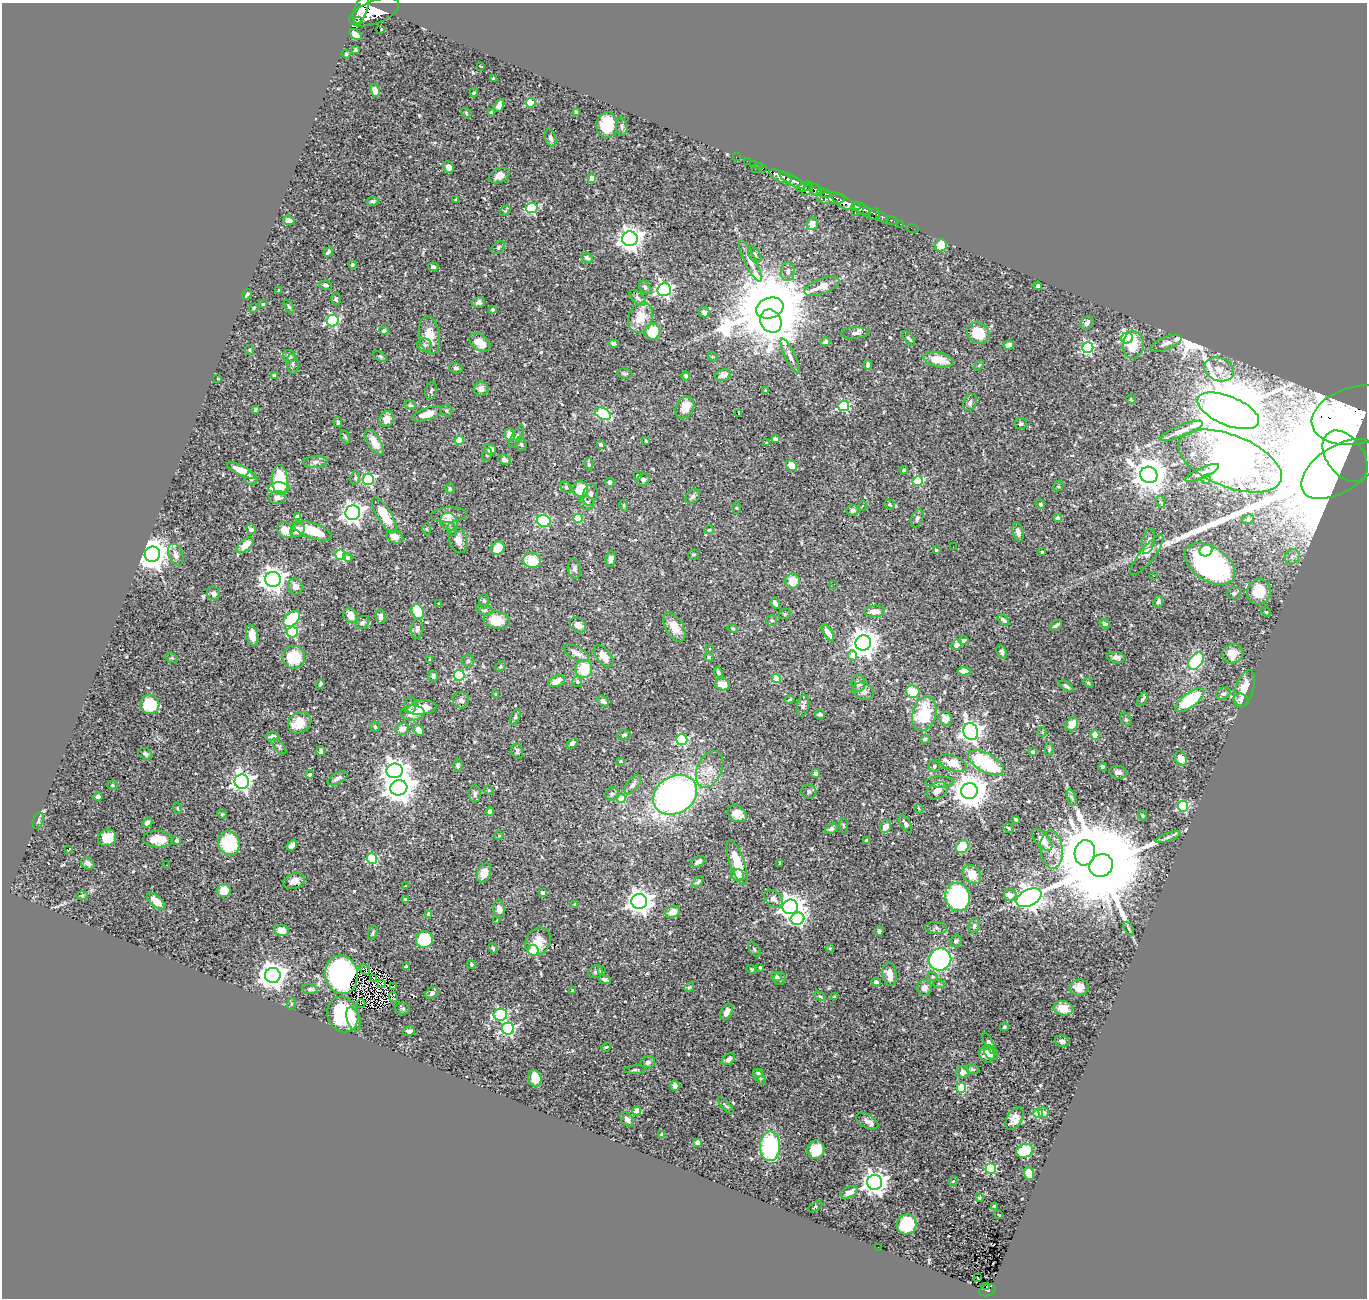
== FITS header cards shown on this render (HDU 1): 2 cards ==
NAXIS1  =                 1365
NAXIS2  =                 1296

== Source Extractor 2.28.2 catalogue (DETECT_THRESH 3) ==
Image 1365 x 1296 px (HDU 1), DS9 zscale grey, 1 PNG px = 1 image px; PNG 1369 x 1300 px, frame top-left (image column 1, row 1296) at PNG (2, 3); each listed source drawn as its Kron ellipse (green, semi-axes under 4 px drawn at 4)
Background 0.532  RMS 0.018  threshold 0.0545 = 3 sigma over >= 5 px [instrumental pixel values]
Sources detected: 572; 3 with non-positive FLUX_AUTO (blend fragments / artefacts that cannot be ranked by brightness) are neither listed nor drawn; of the other 569, the 500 brightest by FLUX_AUTO listed and drawn (69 fainter detections omitted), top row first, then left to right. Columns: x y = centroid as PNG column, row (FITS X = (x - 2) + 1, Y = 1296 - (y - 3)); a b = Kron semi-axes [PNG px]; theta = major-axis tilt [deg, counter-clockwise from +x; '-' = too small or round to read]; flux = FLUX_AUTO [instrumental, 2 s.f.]
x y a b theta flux
361 10 15 6 71 7700
374 12 26 11 21 6300
359 20 3 3 - 820
380 29 3 2 - 3.2
355 34 7 4 -37 13
355 49 3 3 - 2.2
346 54 4 4 - 1.6
480 66 3 2 - 1.6
494 79 3 3 - 2
375 90 6 4 -61 9.6
474 93 4 3 - 1.6
531 103 5 4 - 59
499 105 6 4 61 6.5
491 112 4 4 - 2.5
576 112 4 3 - 2.3
466 113 6 4 -50 1.5
607 125 13 10 85 38
622 127 9 5 -87 3.4
551 138 8 5 -72 4.8
736 157 2 2 - 13
747 161 2 2 - 8.6
753 164 2 2 - 12
759 166 2 2 - 14
448 167 6 5 - 8
763 168 4 2 - 20
755 169 2 2 - 38
499 176 10 7 25 11
780 176 12 5 -25 1600
592 178 4 4 - 24
792 181 15 5 -30 1600
804 187 8 4 21 330
808 190 7 3 52 450
815 190 6 5 - 540
824 193 7 3 -25 380
831 198 14 6 -2 1200
456 199 3 3 - 1.3
373 201 6 4 8 3.4
844 202 12 5 -29 2800
856 206 4 3 - 420
532 208 6 5 - 130
862 209 10 5 -34 970
867 210 3 3 - 310
505 211 6 4 41 1.7
855 213 3 2 - 25
874 214 6 5 - 280
882 217 7 3 -41 160
289 220 5 4 - 8.5
891 220 6 3 -21 56
812 224 6 5 - 11
900 224 2 2 - 9.3
912 228 6 2 -19 13
630 239 7 7 - 960
941 246 6 5 - 25
498 248 8 5 38 2.5
328 252 5 3 - 3.7
755 255 9 5 -58 2.9
587 258 6 4 -32 4.5
750 261 22 6 -64 9.4
352 265 4 3 - 1.4
433 267 5 4 - 3
788 272 9 7 -88 5.1
326 285 6 4 -12 2.5
822 286 18 7 21 18
1038 286 4 3 - 2.9
645 287 7 5 -53 3.2
664 290 6 6 - 310
279 291 3 3 - 1.5
247 294 6 3 55 2.7
638 298 10 5 -44 4.4
336 299 6 5 - 2.7
479 302 6 5 - 4.1
263 304 3 3 - 1.9
289 307 7 4 -62 1.9
254 308 5 4 - 1.3
770 308 14 10 20 20000
493 309 4 4 - 1.8
704 312 5 5 - 4.3
640 317 15 11 66 26
333 320 6 6 - 180
771 321 12 10 -60 1100
1087 323 7 5 51 4.3
384 330 5 4 - 2.7
653 332 8 7 - 43
855 333 14 5 4 4.9
978 333 11 10 - 45
429 335 19 10 -81 20
909 338 8 3 -50 2.3
1127 338 6 5 - 160
480 342 12 7 -34 18
825 342 5 3 - 2.7
1166 343 17 6 21 6.5
614 344 5 4 - 5.2
425 345 7 6 - 3.3
1009 345 5 4 - 4.3
1133 345 13 10 87 31
1088 348 5 5 - 180
249 350 5 4 - 1.5
289 356 7 6 - 4.8
380 356 7 4 -31 1.9
790 356 19 5 -64 7.5
713 357 5 3 - 1.4
938 360 15 7 -13 21
293 364 10 6 -84 3.7
868 365 5 4 - 3.7
979 365 5 4 - 1.7
456 368 7 5 -18 2.9
1219 369 15 11 -19 16
625 373 7 5 -10 2.8
274 375 3 3 - 1.4
723 375 8 5 19 8.8
686 376 4 4 - 3.1
218 378 3 2 - 1.4
481 389 7 7 - 7.3
431 391 9 5 79 2.9
765 391 3 3 - 1.8
1131 399 4 3 - 1.3
970 402 9 6 64 4.2
410 405 6 4 -14 1.8
844 406 5 5 - 120
685 407 11 8 60 18
256 409 4 3 - 1.4
446 410 6 6 - 2.4
1228 411 33 14 -23 22000
427 414 15 6 19 13
603 414 8 5 -28 100
739 414 3 3 - 2
1358 415 47 28 13 2000
387 419 8 7 - 7.9
338 422 5 4 - 2.1
1021 424 6 5 - 2.3
1181 431 23 6 22 11
510 435 6 5 - 12
345 437 7 4 -63 2.1
517 437 13 5 62 3.7
775 439 4 3 - 3.7
459 440 4 4 - 35
646 441 4 3 - 1.4
374 442 14 6 -59 13
767 443 4 3 - 1.5
521 444 7 5 -70 2.4
601 445 4 3 - 3.3
490 449 6 5 - 7.5
487 455 7 5 77 2.2
1345 456 29 18 -54 4800
504 460 6 5 - 4.3
1230 461 55 26 -22 7400
315 462 12 6 5 4.5
589 464 6 4 -81 2.2
791 465 6 5 - 18
1340 469 43 23 32 4500
904 470 4 3 - 1.6
242 471 16 4 -25 23
1202 473 18 5 24 8.3
1149 475 9 8 - 2200
638 476 4 4 - 2.5
355 478 7 4 85 2.1
251 479 6 6 - 2.7
368 479 5 5 - 150
1206 479 5 4 - 4.1
280 480 15 8 -86 67
643 480 6 6 - 3.6
918 481 5 4 - 73
610 482 4 4 - 3
1058 486 5 4 - 1.5
566 487 7 4 -46 2
279 488 11 5 0 29
450 489 5 4 - 1.7
581 489 7 7 - 33
590 495 11 7 76 6.5
693 496 8 6 45 3.2
277 497 8 6 4 6.1
1161 502 6 4 -69 1.7
587 503 7 6 - 5.9
890 504 5 5 - 2.1
1040 504 5 4 - 1.6
624 506 6 3 -73 1.3
862 506 5 4 - 1.5
736 508 6 4 -90 1.3
853 510 6 5 - 3.1
353 513 7 7 - 780
384 515 20 7 -58 33
449 515 18 7 4 9.8
297 516 4 3 - 4
578 518 4 4 - 50
917 518 9 5 69 3.2
1058 518 4 4 - 9.6
1248 519 6 4 11 4.6
544 521 7 6 - 120
449 522 9 8 - 13
251 529 5 4 - 4.5
426 529 6 4 -88 1.5
452 529 6 4 -84 2.2
285 530 9 7 -46 18
298 530 7 6 - 13
709 530 5 4 - 1.5
313 531 20 7 -20 41
1018 532 10 5 -75 5.7
395 537 8 6 -24 11
458 540 13 9 -74 9.9
1149 541 13 6 76 7.7
245 545 10 5 40 17
953 547 2 2 - 2.3
498 548 7 6 - 23
936 550 3 3 - 2.9
1206 551 6 5 - 27
1042 552 3 3 - 1.5
152 554 8 7 - 2300
693 554 5 5 - 2
176 555 11 7 -69 7.9
341 555 5 5 - 74
1147 555 25 7 51 8.3
348 557 5 4 - 4
1292 557 8 7 - 4.8
611 559 8 5 85 4.5
532 560 9 7 -14 32
1210 564 28 17 -33 290
574 569 10 6 -80 4.7
1154 576 2 2 - 1.7
273 579 8 7 - 1000
793 581 7 7 - 21
834 584 2 2 - 2.4
295 586 8 7 - 9.5
1259 592 13 12 - 33
1234 593 7 6 - 3.3
214 594 7 6 - 4.6
484 601 7 4 90 2.4
1158 602 6 4 64 3.4
775 603 6 4 -58 4.8
438 604 3 3 - 4.5
484 610 8 5 -21 6
875 611 10 5 3 11
418 612 8 5 -65 41
1266 612 5 4 - 1.3
785 614 6 5 - 1.9
350 615 8 6 -62 14
380 617 7 5 -80 5
292 619 9 6 42 86
497 620 13 8 -9 26
772 620 5 5 - 2.2
1003 620 7 4 -40 2.9
362 622 7 5 46 3
1105 624 5 4 - 2.7
578 625 9 6 -37 8.5
1056 625 7 3 35 3
674 627 16 8 -61 18
733 628 5 4 - 1.5
417 629 10 6 86 4.3
292 632 5 5 - 110
828 633 9 4 -57 9.4
252 635 11 6 -77 16
964 640 5 4 - 4.4
863 643 8 7 - 1500
956 645 5 5 - 6.3
709 649 3 3 - 1.5
1002 652 7 5 -68 4.3
576 653 14 6 -27 9.9
1233 654 10 9 - 17
852 655 5 4 - 12
604 656 13 7 -50 16
294 657 11 11 - 52
709 657 4 4 - 2.4
1116 657 9 5 -7 5.4
172 658 6 4 -11 2
430 660 4 3 - 1.6
468 661 6 6 - 2.2
1196 661 10 6 52 100
500 666 6 3 43 1.4
584 669 9 8 - 37
964 671 6 4 -4 18
718 672 5 4 - 2.4
459 675 5 5 - 120
433 676 5 4 - 3.7
776 678 4 4 - 26
557 681 9 5 22 11
577 682 5 5 - 2.7
858 683 9 6 88 4.3
1088 683 5 4 - 1.5
320 684 4 3 - 1.9
722 684 7 6 - 15
1066 686 8 4 -34 3.4
1244 689 19 8 71 24
863 691 11 8 -21 7.2
913 692 7 6 - 30
1223 694 7 5 28 3.4
496 695 4 3 - 1.7
1142 699 7 4 56 3.2
461 700 8 8 - 5
790 700 5 3 - 1.4
1190 700 17 7 37 76
1241 700 8 6 -27 5.3
603 701 6 5 - 3.6
150 704 10 9 - 39
410 706 8 6 79 2.9
803 706 11 6 78 4.7
422 708 14 7 7 19
412 713 12 7 4 17
820 714 5 4 - 2.5
924 714 17 11 74 56
515 717 8 4 68 2.4
945 719 7 6 - 11
1126 719 7 5 -59 1.8
299 723 12 10 34 29
1072 724 7 5 54 17
375 727 5 5 - 1.3
402 729 7 6 - 11
419 730 6 4 -57 11
971 732 8 7 - 770
1042 732 4 4 - 1.3
624 735 7 4 1 2.2
1095 735 4 4 - 16
273 736 7 4 8 2.8
925 739 4 4 - 3
682 740 5 5 - 120
572 743 6 4 40 4.3
279 746 10 4 -48 2.8
1049 749 6 4 -90 2.2
321 751 5 4 - 6.2
517 751 8 5 -74 3.4
1033 752 3 3 - 1.7
145 754 7 5 -24 3
1181 758 7 5 -57 11
621 761 3 3 - 1.6
953 763 14 7 -21 20
986 763 20 9 -28 100
458 765 6 4 -90 2.7
934 766 6 5 - 2.3
1103 767 4 3 - 2.5
710 769 19 12 65 19
395 771 8 7 - 840
1118 772 9 6 -8 4.2
816 773 4 4 - 3.2
310 774 4 4 - 3.6
338 778 11 5 29 5
242 782 7 7 - 680
940 782 14 5 0 5.8
112 785 5 4 - 1.6
633 785 11 5 54 5.8
399 788 8 7 - 1600
489 790 5 4 - 1.4
809 791 7 7 - 3.2
937 791 11 7 30 8.8
969 791 8 8 - 2500
475 794 8 6 -88 3.5
612 794 7 6 - 3.8
675 795 23 18 32 550
98 797 4 3 - 3.3
1072 798 8 3 -71 2.8
621 799 4 4 - 33
1183 806 5 5 - 130
177 808 6 4 -62 1.3
919 809 5 3 - 1.3
490 812 4 4 - 6.1
222 814 5 4 - 1.3
737 814 10 7 -28 11
1143 815 5 4 - 1.5
1016 819 4 3 - 1.6
38 821 8 5 71 2.3
147 823 5 4 - 4.7
905 824 10 5 -58 4
843 825 7 3 -89 1.7
886 827 7 5 64 9.5
1008 828 6 4 -29 1.6
831 829 7 4 26 3.5
499 836 4 4 - 1.5
1168 837 13 4 20 4
107 838 9 8 - 18
158 839 14 8 -2 21
177 840 4 3 - 3.4
867 840 4 4 - 2.8
1042 840 13 6 -49 15
229 843 12 10 -66 78
292 845 6 4 50 8.8
962 847 7 6 - 48
69 850 4 3 - 27
1052 850 19 11 -84 19
1085 853 13 10 77 4500
372 858 5 5 - 93
698 862 8 5 32 4.6
737 862 23 7 -70 29
88 863 7 5 -34 4.8
780 863 3 3 - 2.3
167 865 3 2 - 1.4
1101 865 12 11 - 33000
484 873 10 6 66 16
738 875 6 6 - 7.6
972 875 10 8 -50 20
294 881 11 7 17 8
698 882 6 4 46 2.5
405 886 3 3 - 1.7
224 891 6 6 - 23
543 893 4 3 - 7.9
82 895 6 4 2 1.5
1010 895 6 5 - 9.7
957 897 14 12 -70 230
1029 898 13 8 27 1500
773 899 10 7 -43 5.9
405 900 4 3 - 2.9
156 901 11 5 -43 14
639 901 8 7 - 1100
575 905 4 3 - 1.5
790 907 8 7 - 1000
499 909 9 5 -85 9.9
673 912 7 6 - 15
429 914 4 3 - 7.2
798 919 7 6 - 210
497 921 4 3 - 1.3
974 926 7 5 83 3.8
936 928 11 6 -3 3.5
1129 929 8 3 -61 1.8
282 930 7 5 -11 11
879 931 4 3 - 2.7
373 933 7 3 73 1.7
424 940 8 8 - 65
956 941 6 5 - 2.9
538 942 15 11 59 18
493 948 5 4 - 2.1
830 948 4 3 - 1.7
533 950 6 5 - 55
754 950 8 5 -55 2.3
940 959 11 11 - 170
471 965 4 3 - 2.3
406 967 4 3 - 2.5
760 968 4 3 - 1.7
365 969 6 3 -48 1.3
752 969 5 3 - 1.6
601 971 3 3 - 1.4
596 972 7 6 - 3
890 974 12 6 -80 13
273 975 8 7 - 1400
341 975 19 16 -80 370
776 977 5 5 - 2.6
933 977 5 4 - 2
373 978 3 2 - 1.4
780 978 6 6 - 2.9
605 979 7 4 -16 2.9
876 982 4 4 - 4.1
382 984 3 2 - 1.5
939 984 6 3 -19 1.4
393 987 4 3 - 2.3
689 987 5 4 - 1.4
1079 987 10 8 9 13
924 988 8 7 - 8.1
310 989 8 5 -7 2.9
573 991 4 4 - 3.6
432 993 7 5 35 4.3
820 996 6 4 -29 1.7
835 997 3 3 - 1.7
393 998 6 3 -75 2
291 1004 6 3 71 1.5
361 1004 4 2 - 1.5
403 1008 7 6 - 2.2
1063 1008 10 7 -12 12
727 1012 9 5 62 7.1
343 1014 18 15 -69 76
500 1015 7 5 8 130
354 1019 13 6 -70 11
1004 1027 4 3 - 1.8
508 1029 6 6 - 220
409 1031 6 4 11 3.8
1062 1041 7 5 -16 4.8
989 1043 11 4 -63 4.6
606 1047 5 4 - 1.5
991 1053 8 6 -51 6.2
987 1054 8 7 - 9
728 1059 7 5 36 4.4
648 1062 7 6 - 4
972 1069 7 4 -10 2.1
635 1070 11 3 3 2
963 1072 6 6 - 6.5
758 1073 5 3 - 2.2
760 1077 9 4 -54 2.4
535 1078 8 6 -75 20
675 1086 5 4 - 7
961 1088 5 5 - 84
726 1106 11 3 -47 2.2
637 1111 4 4 - 23
1038 1113 5 4 - 66
1044 1113 5 5 - 4.7
627 1119 8 5 -55 4.3
1015 1119 12 7 57 10
867 1121 12 6 -29 5.5
661 1135 4 3 - 2.6
697 1142 4 4 - 8.8
770 1146 15 10 89 110
816 1150 9 8 - 30
1025 1151 8 6 22 48
991 1168 5 5 - 120
1029 1174 7 5 -72 20
953 1181 5 4 - 1.5
875 1182 7 7 - 1100
849 1192 9 5 25 8.8
979 1198 3 3 - 1.6
815 1207 8 2 30 1.3
994 1207 4 3 - 3.6
999 1215 4 3 - 2.6
907 1224 10 9 - 71
878 1247 2 2 - 2.5
978 1278 3 2 - 2.5
986 1287 4 3 - 8.6
987 1290 8 6 20 100
At the frame edge (FLAGS 8, measured only in part): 2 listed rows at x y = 361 10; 1358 415
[69 fainter detections neither listed nor drawn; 3 non-positive-flux detections neither listed nor drawn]